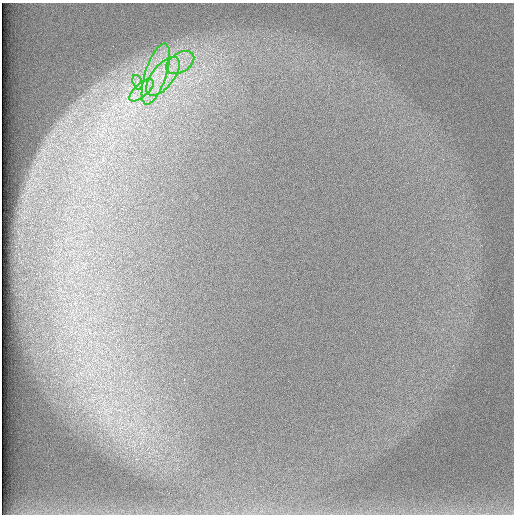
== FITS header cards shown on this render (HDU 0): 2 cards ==
NAXIS1  =                  512 /
NAXIS2  =                  512 /

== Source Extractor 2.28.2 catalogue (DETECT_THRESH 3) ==
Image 512 x 512 px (HDU 0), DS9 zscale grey, 1 PNG px = 1 image px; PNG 516 x 516 px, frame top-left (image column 1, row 512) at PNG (2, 3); each listed source drawn as its Kron ellipse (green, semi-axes under 4 px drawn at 4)
Background 97.2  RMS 2.9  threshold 8.62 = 3 sigma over >= 5 px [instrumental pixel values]
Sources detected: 5; all 5 listed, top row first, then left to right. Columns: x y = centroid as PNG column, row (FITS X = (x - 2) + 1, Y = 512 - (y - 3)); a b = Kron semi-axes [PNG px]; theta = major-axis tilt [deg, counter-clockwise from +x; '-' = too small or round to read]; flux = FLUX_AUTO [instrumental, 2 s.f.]
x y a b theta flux
180 63 15 9 31 2800
156 74 32 10 72 6500
163 76 23 11 52 5300
137 82 7 4 -72 690
142 90 15 6 41 2000